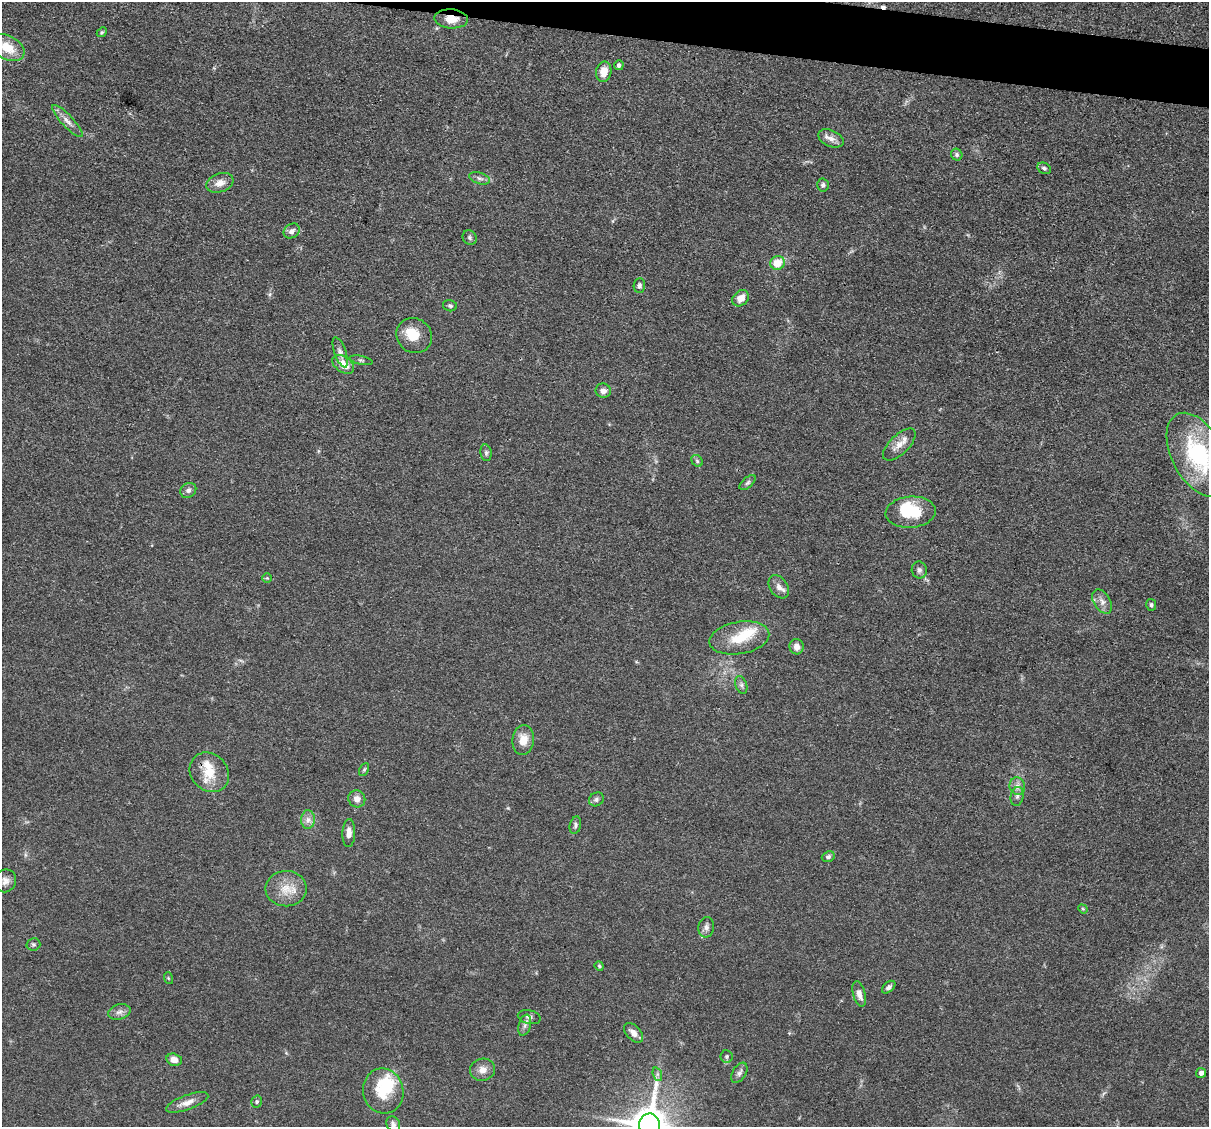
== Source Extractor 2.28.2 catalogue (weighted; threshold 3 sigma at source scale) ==
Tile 10 of 4 x 4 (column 2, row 3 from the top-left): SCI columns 1208-2414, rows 1359-2483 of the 4830 x 4851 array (HDU 1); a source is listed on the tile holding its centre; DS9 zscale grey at full resolution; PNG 1211 x 1129 px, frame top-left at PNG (2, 2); each listed source drawn as its Kron ellipse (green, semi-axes under 4 px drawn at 4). Shown black and unused: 3% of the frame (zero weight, under 3 of 4 exposures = <1% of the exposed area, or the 3 px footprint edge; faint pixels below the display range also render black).
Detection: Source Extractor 2.28.2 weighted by HDU 2 'WHT'; one run over the whole footprint, this tile lists its part. Background 0.067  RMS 0.0061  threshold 0.0275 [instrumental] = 3 sigma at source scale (4.5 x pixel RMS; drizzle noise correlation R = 1.50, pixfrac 1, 0.05/0.05 arcsec/px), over >= 5 px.
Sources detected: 82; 2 inside a brighter object's white glare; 1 cosmic-ray / hot-pixel residue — neither listed nor drawn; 6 inside a brighter listed object's ellipse — not listed separately; the other 73 listed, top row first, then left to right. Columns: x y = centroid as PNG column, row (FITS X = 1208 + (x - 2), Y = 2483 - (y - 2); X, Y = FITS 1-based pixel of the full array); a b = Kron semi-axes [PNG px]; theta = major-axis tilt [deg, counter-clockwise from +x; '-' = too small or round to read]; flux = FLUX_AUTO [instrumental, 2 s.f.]
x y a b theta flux
451 19 17 9 -4 7.5
102 32 5 4 - 0.83
7 47 19 11 -29 13
619 65 5 5 - 2.1
604 72 10 7 79 8.7
67 121 21 6 -47 4.1
831 138 13 8 -24 4
957 155 6 5 - 1.3
1044 168 7 5 -27 1.2
479 178 11 5 -17 2
220 183 14 9 20 5.1
823 185 6 6 - 1.6
292 231 8 7 - 2.9
470 238 7 6 - 1.4
777 263 7 6 - 12
639 285 7 6 - 1.7
741 298 9 7 42 5.8
450 306 7 5 -13 1.3
414 336 18 17 - 12
340 352 16 6 -71 2.8
361 360 12 2 -11 0.94
343 364 12 7 -36 8.3
603 391 7 7 - 3
899 445 21 9 44 5.9
486 453 8 5 -81 1.3
1198 455 46 26 -62 61
697 461 6 5 - 1.1
748 483 10 5 41 1.5
188 490 8 7 - 2.1
911 512 25 15 4 22
919 570 8 7 - 2.1
267 578 5 4 - 0.75
779 587 13 8 -56 3.7
1102 602 13 8 -58 3.8
1151 605 6 5 - 1.4
739 638 30 16 10 17
797 647 7 7 - 4.2
741 685 9 5 -70 1.7
523 740 15 10 83 8.1
364 770 7 4 63 1
209 772 21 18 -45 14
1017 786 9 7 -73 2.9
1017 796 9 6 79 2.1
357 799 9 8 - 4.2
596 799 8 6 33 1.6
308 820 9 7 89 3.1
575 825 9 5 77 1.5
349 833 14 6 89 4
828 857 6 5 - 1.5
5 881 11 10 - 3.8
286 889 20 17 1 11
1083 909 5 4 - 0.65
706 927 10 7 79 2.7
33 944 7 6 - 1.3
599 966 5 4 - 0.72
168 978 6 3 -71 0.63
889 987 8 5 41 1.7
859 994 13 6 -76 3.8
119 1012 11 7 15 3
529 1017 11 6 -14 2.5
525 1025 11 6 75 2.4
634 1033 12 7 -46 4.6
727 1056 6 6 - 1.4
174 1060 8 6 -14 4.6
482 1070 13 11 10 4.7
739 1073 11 6 58 2.4
1201 1073 5 5 - 2.3
657 1074 7 4 -72 1.4
383 1091 22 20 -76 18
187 1102 22 7 20 5.4
257 1102 6 5 - 1.2
393 1124 8 6 -60 1.8
650 1125 11 10 - 1900
Overlapping masked pixels (flux is a lower limit): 1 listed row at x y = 451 19
Isophote crosses this tile's border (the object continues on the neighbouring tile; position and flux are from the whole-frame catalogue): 3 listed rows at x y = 7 47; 1198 455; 650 1125